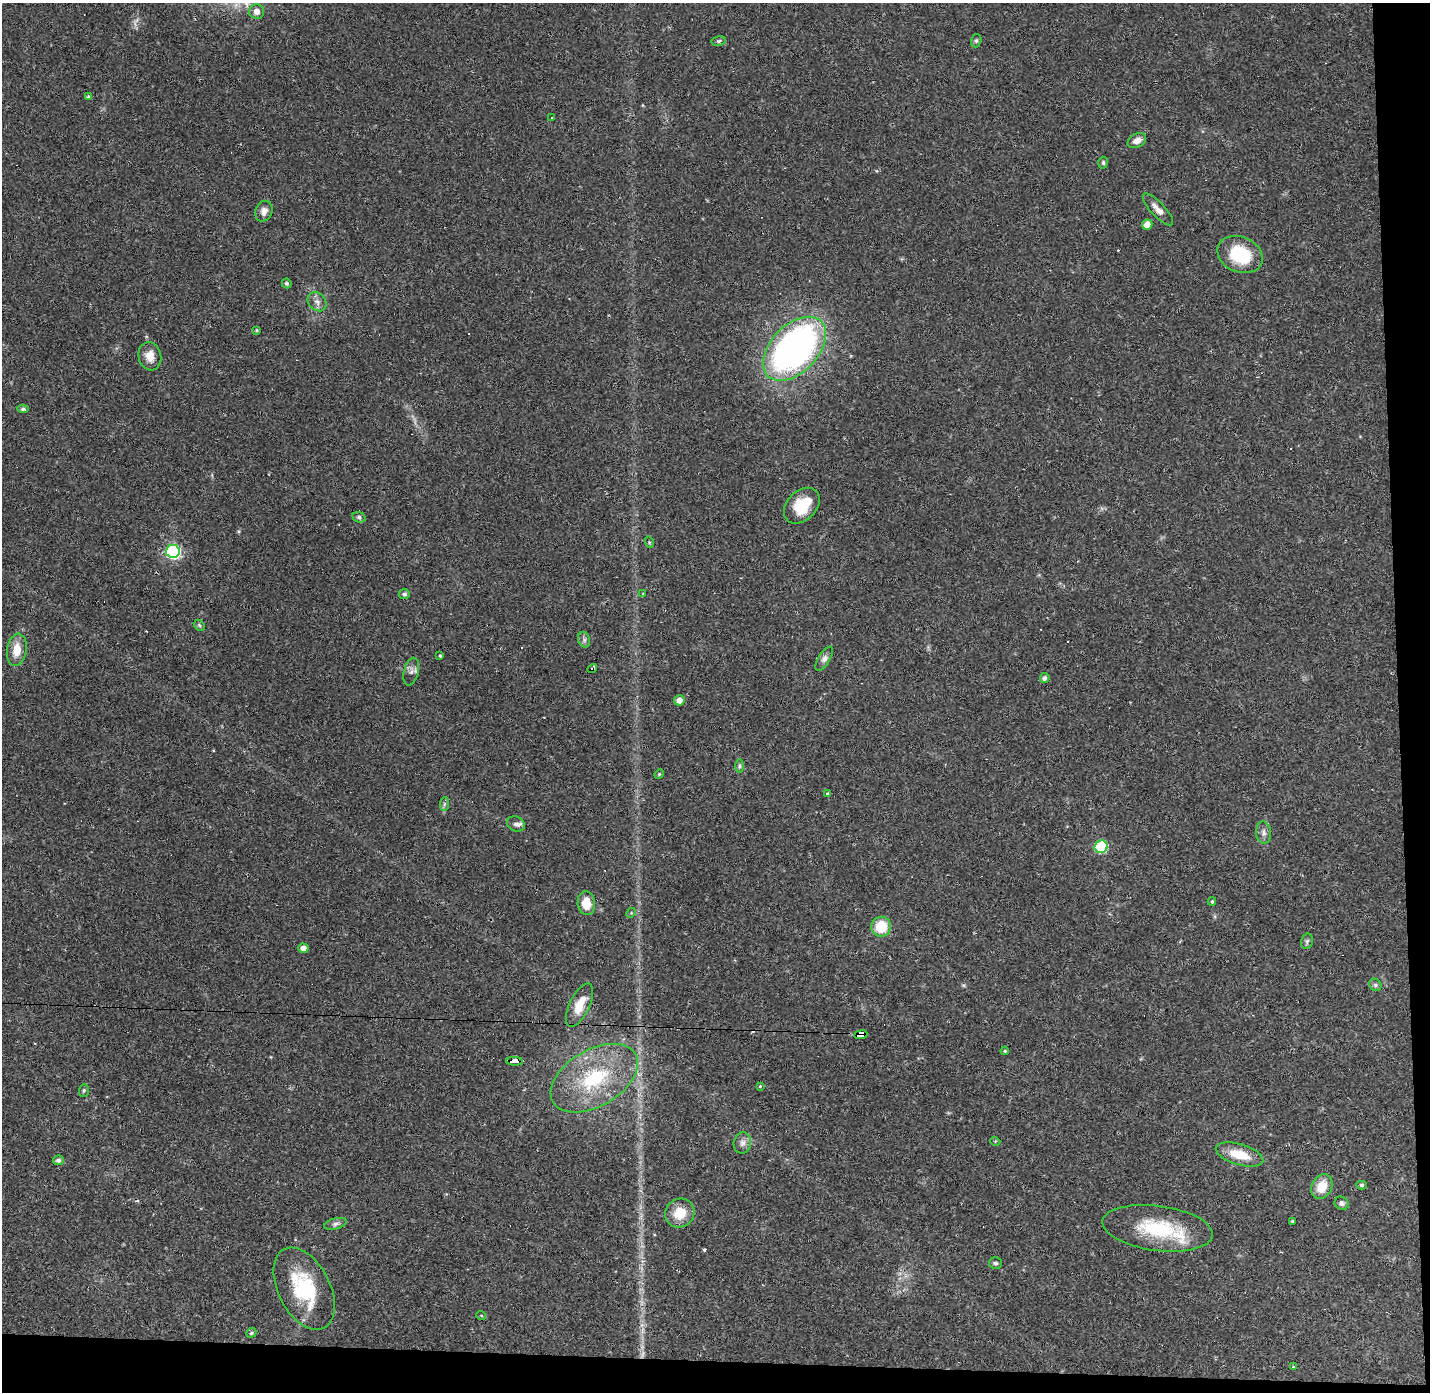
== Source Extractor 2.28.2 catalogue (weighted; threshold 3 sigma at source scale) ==
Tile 9 of 3 x 3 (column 3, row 3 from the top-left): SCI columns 2858-4285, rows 42-1431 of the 4285 x 4255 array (HDU 1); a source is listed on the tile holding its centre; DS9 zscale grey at full resolution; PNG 1432 x 1394 px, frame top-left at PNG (2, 3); each listed source drawn as its Kron ellipse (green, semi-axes under 4 px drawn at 4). Shown black and unused: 5% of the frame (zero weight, under 2 of 3 exposures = <1% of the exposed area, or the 3 px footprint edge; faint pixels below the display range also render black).
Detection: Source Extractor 2.28.2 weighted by HDU 2 'WHT'; one run over the whole footprint, this tile lists its part. Background 0.0807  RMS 0.0053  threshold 0.0238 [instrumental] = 3 sigma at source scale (4.5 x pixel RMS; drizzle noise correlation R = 1.50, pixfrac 1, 0.05/0.05 arcsec/px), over >= 5 px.
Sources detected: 79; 2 too faint to see at this stretch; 7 cosmic-ray / hot-pixel residue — neither listed nor drawn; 1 inside a brighter listed object's ellipse — not listed separately; the other 69 listed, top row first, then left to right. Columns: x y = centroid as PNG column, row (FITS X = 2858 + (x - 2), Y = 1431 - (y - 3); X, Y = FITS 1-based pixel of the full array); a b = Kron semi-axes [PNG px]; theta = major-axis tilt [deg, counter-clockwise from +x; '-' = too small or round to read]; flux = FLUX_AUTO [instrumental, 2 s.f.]
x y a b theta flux
257 12 7 7 - 3.2
719 41 7 5 13 1.2
976 41 7 5 75 0.95
88 97 4 3 - 1
552 118 3 3 - 0.85
1137 140 10 6 30 3.6
1103 163 6 4 -87 1.1
1158 209 21 7 -46 4.2
264 211 10 8 66 3
1147 225 5 5 - 5.4
1240 254 23 17 -23 26
287 283 5 4 - 1.1
317 302 10 8 -44 2.7
257 330 4 3 - 0.58
795 349 38 23 46 200
150 356 14 11 -76 6
23 409 5 4 - 1.1
802 506 21 14 45 17
359 517 6 5 - 1.2
649 542 6 3 -73 0.58
173 551 7 6 - 120
643 593 4 2 - 0.43
404 594 5 5 - 1.4
199 625 6 4 -46 0.88
584 640 8 6 -70 1.4
17 650 16 10 82 8.3
440 656 4 4 - 0.53
824 659 14 6 59 2.2
592 669 5 3 - 3.7
411 672 14 7 76 2.6
1045 678 5 4 - 1.7
679 700 5 5 - 3.7
740 766 7 4 90 0.97
659 774 5 4 - 0.61
827 794 3 3 - 7.6
444 804 7 4 88 1.1
516 824 9 7 -26 1.8
1263 833 11 7 -85 2.4
1101 847 7 6 - 45
1212 902 4 4 - 0.68
586 903 12 8 -85 8.7
631 913 5 4 - 0.62
881 927 10 10 - 15
1307 941 8 5 77 1.1
303 948 5 4 - 3.6
1375 985 7 5 -47 1.1
580 1005 23 10 65 10
861 1035 6 4 8 91
1005 1051 4 3 - 0.56
514 1061 8 3 -2 39
594 1078 48 28 30 48
760 1086 4 3 - 0.54
84 1090 6 5 - 0.81
995 1141 5 3 - 0.45
742 1143 10 8 79 2.6
1239 1154 24 10 -17 13
58 1160 5 5 - 1.5
1362 1185 5 4 - 1
1322 1187 13 10 62 10
1342 1203 7 6 - 1.6
680 1213 15 14 - 11
1292 1221 3 2 - 0.64
335 1224 11 5 15 1.6
1158 1228 55 22 -7 38
995 1263 6 5 - 1.1
304 1289 44 26 -63 40
481 1315 5 3 - 0.43
251 1333 5 4 - 0.97
1294 1367 3 3 - 1.1
Overlapping masked pixels (flux is a lower limit): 3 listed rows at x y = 592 669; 861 1035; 514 1061